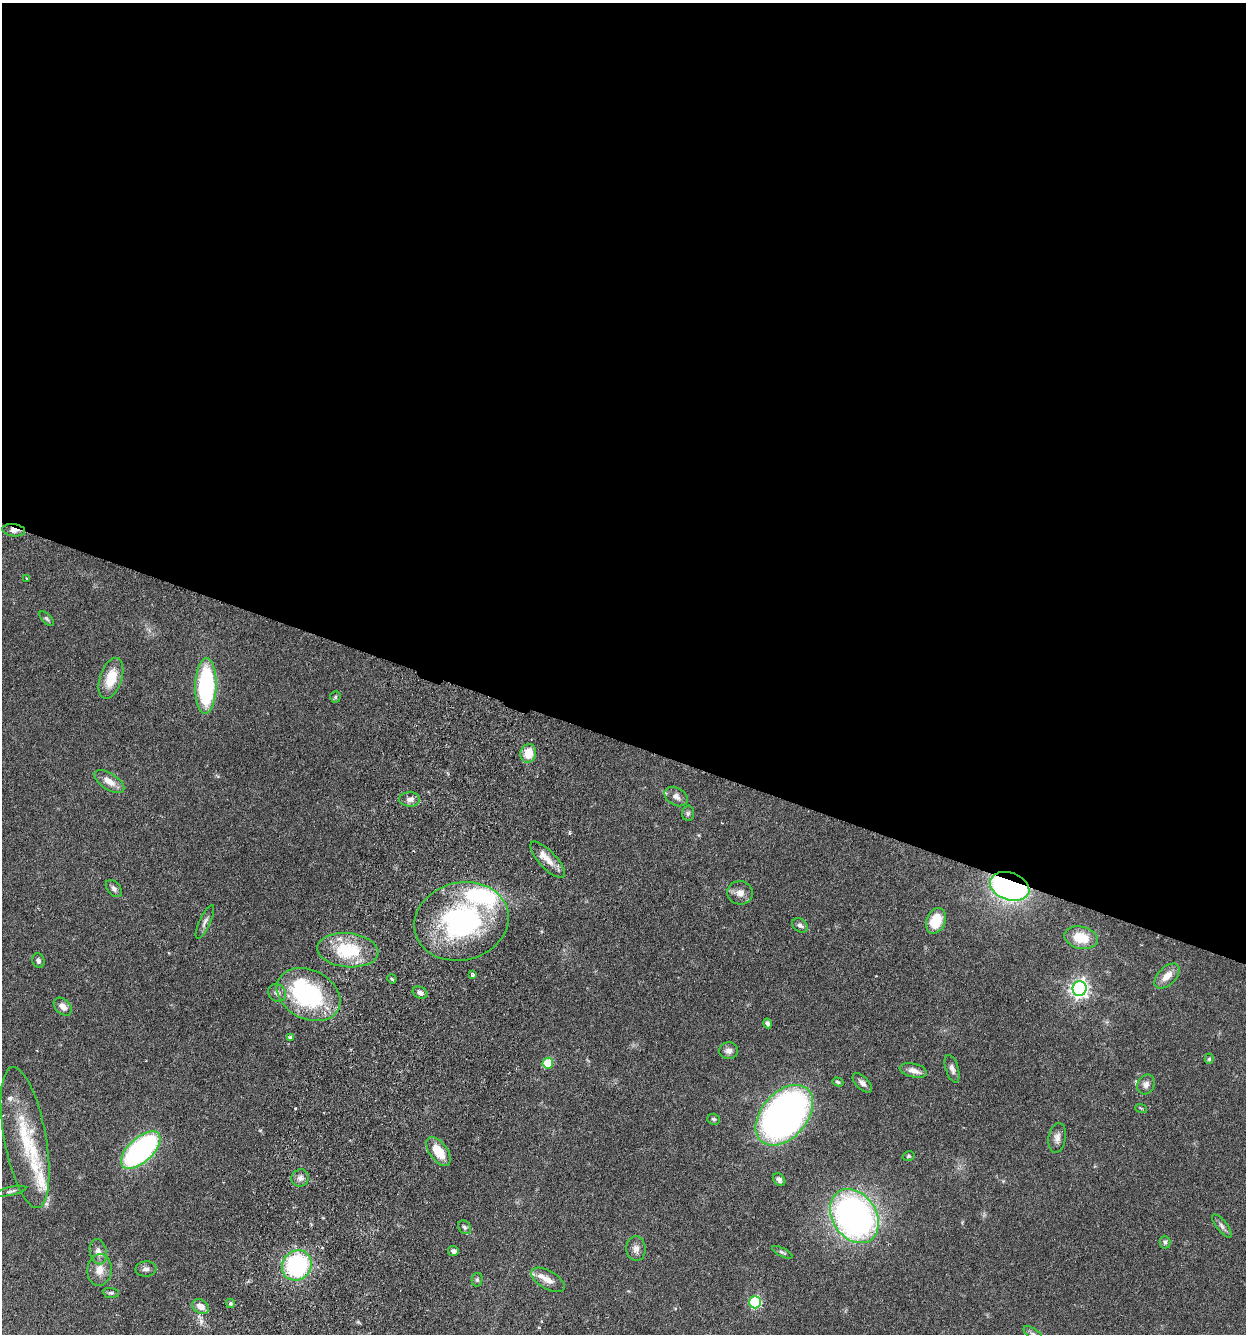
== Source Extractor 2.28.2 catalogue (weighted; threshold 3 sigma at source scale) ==
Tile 3 of 4 x 4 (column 3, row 1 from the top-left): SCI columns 2806-4049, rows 4028-5359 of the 5510 x 5381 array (HDU 1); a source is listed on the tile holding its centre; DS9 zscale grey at full resolution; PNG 1248 x 1336 px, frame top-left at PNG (2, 3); each listed source drawn as its Kron ellipse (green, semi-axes under 4 px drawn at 4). Shown black and unused: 56% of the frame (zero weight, under 3 of 6 exposures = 4% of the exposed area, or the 3 px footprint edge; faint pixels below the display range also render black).
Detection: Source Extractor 2.28.2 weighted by HDU 2 'WHT'; one run over the whole footprint, this tile lists its part. Background 0.0651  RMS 0.0032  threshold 0.0132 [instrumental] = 3 sigma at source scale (4.09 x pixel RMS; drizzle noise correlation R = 1.36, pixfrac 0.8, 0.05/0.05 arcsec/px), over >= 5 px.
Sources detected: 76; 1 inside a brighter object's white glare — neither listed nor drawn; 6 inside a brighter listed object's ellipse — not listed separately; the other 69 listed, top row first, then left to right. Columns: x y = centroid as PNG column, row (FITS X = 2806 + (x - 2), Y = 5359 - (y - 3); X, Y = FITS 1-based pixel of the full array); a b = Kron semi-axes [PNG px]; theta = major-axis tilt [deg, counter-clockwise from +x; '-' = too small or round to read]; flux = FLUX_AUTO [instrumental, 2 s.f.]
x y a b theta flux
14 530 11 6 -8 1.7
27 579 3 2 - 0.31
47 619 9 4 -45 0.62
111 678 21 11 72 7.1
206 686 28 10 89 36
335 697 5 5 - 0.47
528 753 9 8 - 5.2
109 782 17 8 -33 2.9
676 797 12 9 -29 1.6
410 799 10 7 -2 1.6
688 813 7 6 - 0.66
548 860 23 8 -47 3.5
1010 886 20 13 -20 84
114 889 10 6 -50 1
740 893 13 11 -5 2.2
461 921 47 39 15 54
936 921 13 9 68 8.4
205 922 18 5 65 1.3
800 925 8 6 -39 0.98
1081 938 17 11 -13 7.3
348 950 31 17 -5 15
38 961 7 6 - 0.83
472 974 4 3 - 0.47
1167 976 15 8 46 3.2
392 979 5 3 - 0.34
1080 989 7 7 - 120
277 993 9 8 - 1.3
420 993 8 5 -24 0.99
309 994 33 24 -27 36
63 1007 10 7 -44 2
767 1023 5 4 - 0.84
290 1037 4 4 - 0.42
728 1051 9 8 - 1.5
1209 1059 5 4 - 0.43
548 1063 5 5 - 10
952 1069 14 6 -72 1.4
913 1070 14 7 -12 2
838 1082 6 4 -19 0.48
862 1083 12 6 -45 1.3
1146 1084 10 8 63 1.4
1141 1108 6 3 -19 0.33
784 1115 35 23 49 130
714 1119 6 5 - 0.54
25 1138 71 21 -79 19
1057 1138 15 8 80 1.7
141 1150 24 12 42 61
438 1151 17 8 -53 6.9
909 1156 6 4 14 0.49
300 1178 9 8 - 1.4
779 1180 7 5 -50 1
11 1191 16 3 12 0.83
854 1216 29 22 -57 110
1222 1226 14 5 -52 1.2
464 1227 7 5 -52 0.74
1165 1242 6 5 - 0.65
636 1249 12 9 -86 1.8
453 1251 5 5 - 0.89
98 1252 13 8 -77 1.8
782 1252 11 4 -27 0.59
297 1265 16 14 51 38
146 1269 10 7 2 1.1
99 1270 16 12 84 3.4
477 1280 7 5 77 0.55
548 1280 18 9 -30 2.5
111 1293 8 5 -8 0.56
755 1302 6 5 - 28
230 1303 4 3 - 0.41
200 1307 9 6 -32 2.6
1033 1334 11 5 -36 1
Overlapping masked pixels (flux is a lower limit): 2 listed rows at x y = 14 530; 1010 886
Isophote crosses this tile's border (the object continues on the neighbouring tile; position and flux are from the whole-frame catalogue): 1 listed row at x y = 1033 1334